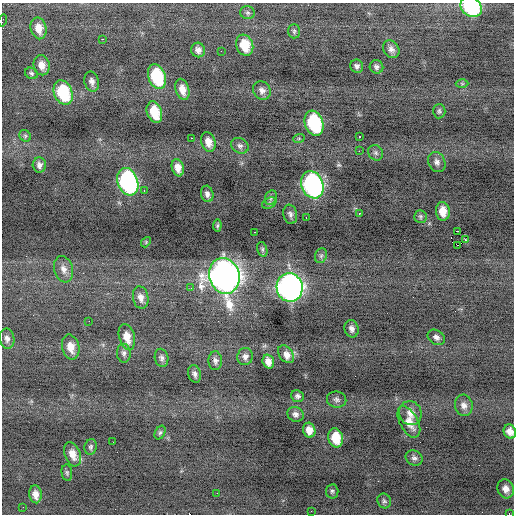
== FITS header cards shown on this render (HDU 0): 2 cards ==
NAXIS1  =                  512 / Axis length
NAXIS2  =                  512 / Axis length

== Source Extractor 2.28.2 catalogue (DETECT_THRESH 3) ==
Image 512 x 512 px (HDU 0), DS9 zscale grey, 1 PNG px = 1 image px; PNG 516 x 516 px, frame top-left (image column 1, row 512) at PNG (2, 3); each listed source drawn as its Kron ellipse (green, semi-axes under 4 px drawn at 4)
Background -0.375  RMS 0.89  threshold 2.66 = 3 sigma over >= 5 px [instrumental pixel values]
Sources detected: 95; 1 with non-positive FLUX_AUTO (blend fragments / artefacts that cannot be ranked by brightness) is neither listed nor drawn; the other 94 listed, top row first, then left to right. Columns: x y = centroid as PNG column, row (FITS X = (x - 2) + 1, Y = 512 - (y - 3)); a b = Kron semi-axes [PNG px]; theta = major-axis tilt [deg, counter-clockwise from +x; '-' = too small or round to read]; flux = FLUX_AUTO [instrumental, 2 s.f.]
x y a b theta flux
471 7 11 9 -41 6700
247 13 7 6 - 130
3 20 6 2 76 63
39 28 11 8 -77 630
294 31 7 5 88 110
102 39 2 2 - 170
245 45 11 8 -69 1200
391 49 9 7 -53 270
198 50 7 7 - 300
221 51 2 2 - 22
42 65 10 8 -77 500
357 66 7 6 - 180
376 67 7 6 - 180
31 73 6 5 - 120
157 76 13 8 -71 3700
92 81 10 7 -76 290
462 84 6 4 -1 87
182 89 11 6 -74 550
262 91 9 8 - 330
63 92 13 9 -68 3300
439 111 7 6 - 130
154 112 11 7 -71 1600
314 123 13 9 -71 5200
25 136 6 5 - 100
360 136 3 3 - 260
191 138 2 2 - 260
299 138 6 4 19 72
208 142 10 7 -74 530
240 146 9 7 -29 220
359 151 2 2 - 150
376 153 8 7 - 170
437 162 10 8 -64 280
39 165 7 6 - 240
178 168 9 6 -73 510
128 182 14 10 -69 12000
312 185 14 10 -69 15000
144 191 3 2 - 93
207 194 8 6 -76 230
271 198 7 5 69 140
269 203 8 5 25 130
443 211 9 7 -83 720
359 213 3 2 - 760
290 214 10 7 -80 200
420 216 6 6 - 110
306 217 3 2 - 47
217 226 6 4 83 82
458 231 3 2 - 1900
254 232 2 2 - 360
465 240 3 3 - 87
146 242 5 4 - 70
457 245 2 2 - 39
262 249 7 5 -73 110
321 256 8 6 68 140
64 269 13 9 -73 430
224 276 18 15 -73 52000
290 287 14 13 - 32000
191 288 2 2 - 29
141 298 11 7 -80 400
89 321 2 2 - 180
352 329 8 7 - 280
127 337 13 8 -74 720
436 337 9 7 -33 240
7 339 10 7 -80 290
71 347 13 8 -76 630
124 353 9 7 -88 200
286 354 10 6 -54 540
245 356 8 8 - 260
161 358 9 6 -79 200
215 361 9 7 -88 220
268 362 7 5 -72 450
195 374 9 6 -74 200
297 396 6 5 - 160
337 400 10 8 -15 200
464 405 11 9 -77 350
410 413 12 11 - 520
295 414 8 7 - 250
409 422 17 9 -62 650
309 430 7 6 - 550
510 432 7 6 - 420
160 433 7 5 62 120
336 438 9 7 -77 1300
113 442 2 2 - 40
91 447 8 6 75 140
72 454 13 8 -70 600
414 458 9 7 -26 200
67 473 8 5 -80 110
506 489 10 8 -63 450
332 491 7 6 - 130
217 493 2 2 - 100
35 494 9 6 -84 430
384 501 7 6 - 140
23 507 2 2 - 51
311 511 3 2 - 80
509 514 3 2 - 37
At the frame edge (FLAGS 8, measured only in part): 4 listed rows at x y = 471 7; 3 20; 510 432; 509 514
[1 non-positive-flux detection neither listed nor drawn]